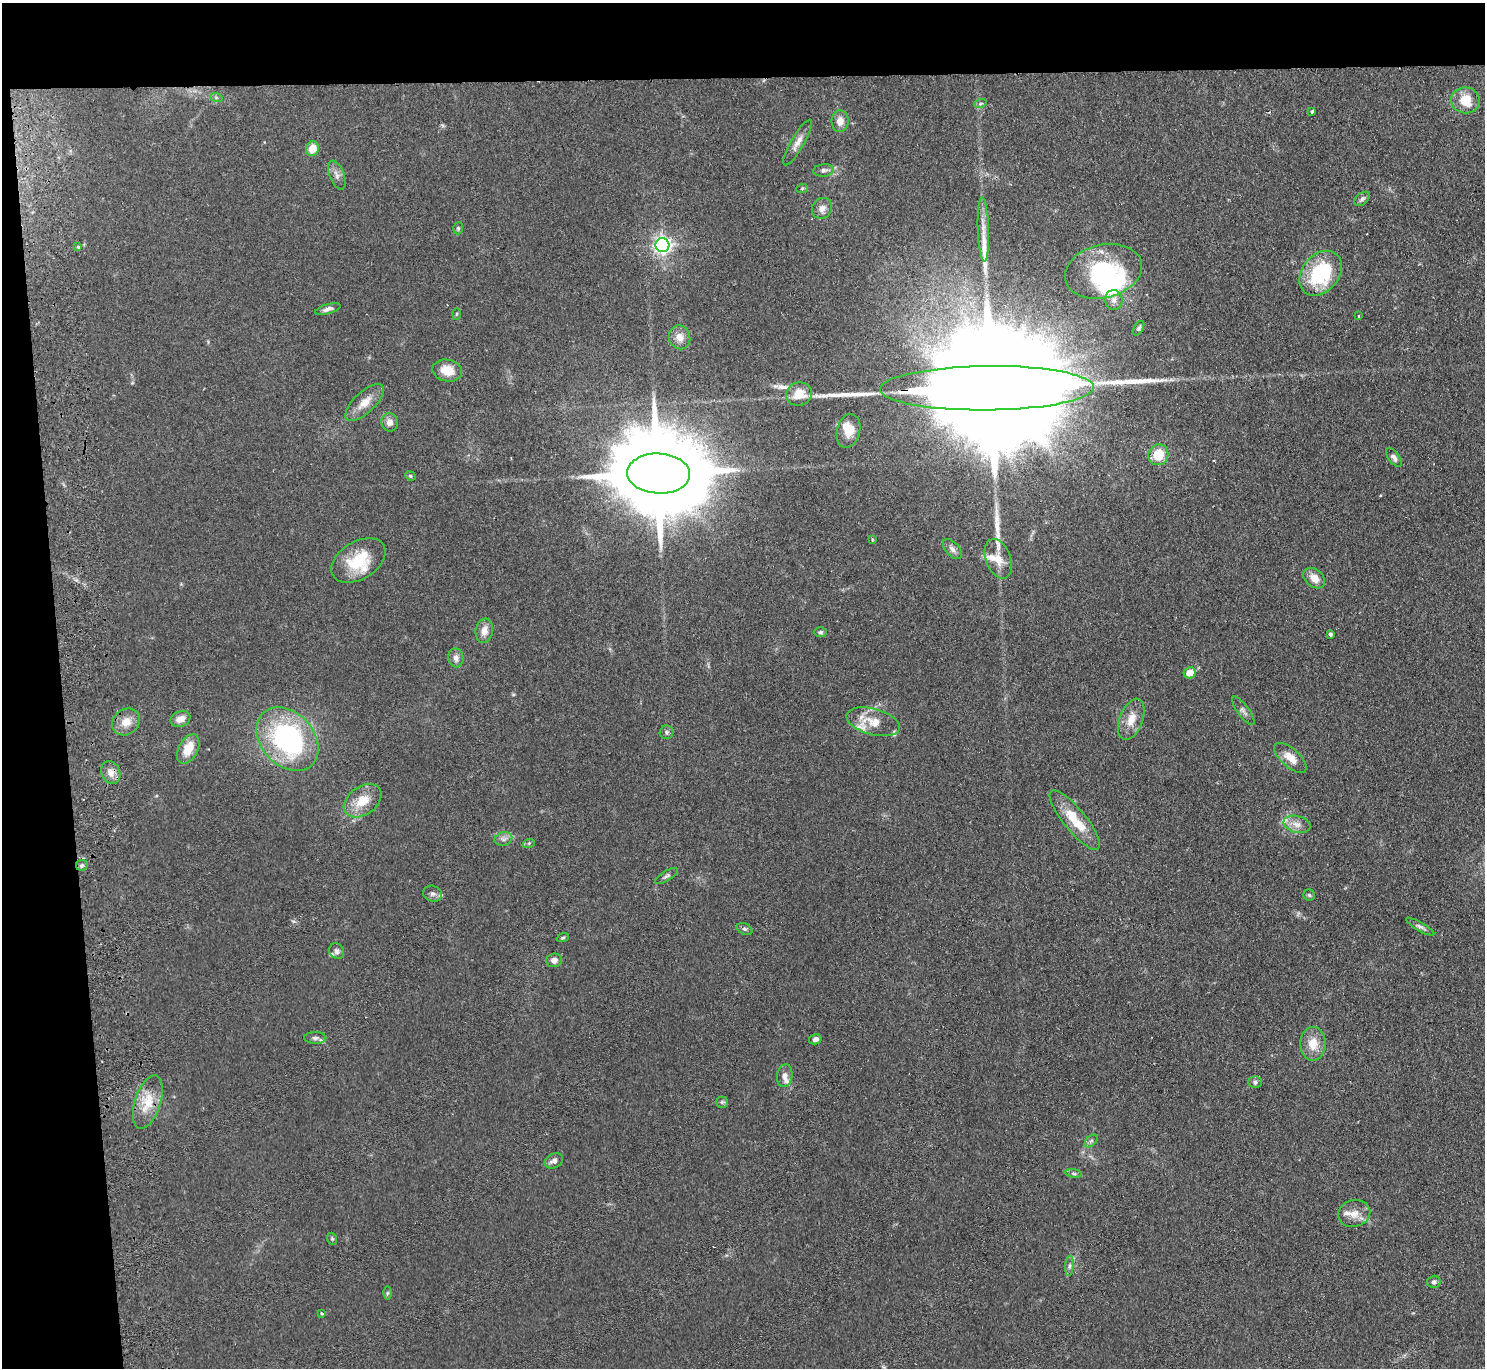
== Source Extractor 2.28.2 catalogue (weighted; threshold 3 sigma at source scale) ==
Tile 1 of 3 x 3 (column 1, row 1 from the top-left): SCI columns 56-1538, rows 2934-4299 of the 4560 x 4425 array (HDU 1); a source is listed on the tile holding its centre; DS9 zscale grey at full resolution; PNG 1487 x 1370 px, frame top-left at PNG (2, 3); each listed source drawn as its Kron ellipse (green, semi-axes under 4 px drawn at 4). Shown black and unused: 10% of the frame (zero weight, under 2 of 3 exposures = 3% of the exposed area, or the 3 px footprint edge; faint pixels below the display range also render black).
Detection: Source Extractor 2.28.2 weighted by HDU 2 'WHT'; one run over the whole footprint, this tile lists its part. Background 0.155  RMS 0.011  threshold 0.0494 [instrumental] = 3 sigma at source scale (4.5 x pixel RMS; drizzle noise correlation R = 1.50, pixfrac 1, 0.05/0.05 arcsec/px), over >= 5 px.
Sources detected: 100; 4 inside a brighter object's white glare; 3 long thin detections or spike segments (spike, bleed or trail) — neither listed nor drawn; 9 inside a brighter listed object's ellipse — not listed separately; the other 84 listed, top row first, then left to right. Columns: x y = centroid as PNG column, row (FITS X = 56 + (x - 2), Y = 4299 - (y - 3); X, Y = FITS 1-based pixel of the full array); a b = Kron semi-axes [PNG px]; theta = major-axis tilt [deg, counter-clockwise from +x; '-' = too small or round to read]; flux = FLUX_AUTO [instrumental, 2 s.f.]
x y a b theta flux
216 97 6 4 -19 1.7
1465 100 14 13 - 26
980 104 6 4 19 1.7
1312 112 3 3 - 13
840 121 11 8 89 8.8
798 143 26 6 60 8.1
312 149 7 6 - 14
823 170 10 6 6 3.7
337 175 15 7 -69 5.7
802 189 6 4 20 1.3
1362 199 9 5 40 2.7
822 208 11 9 55 7.1
458 228 6 4 71 1.5
983 229 32 5 -88 13
662 245 7 7 - 350
78 247 3 3 - 2.3
1103 271 39 27 14 100
1321 273 25 18 50 79
1114 300 10 9 - 6.7
328 309 13 5 16 4.5
456 314 6 4 87 1.2
1358 315 3 3 - 3
1139 328 8 4 59 2.3
680 337 12 10 -68 11
447 371 15 11 -11 19
987 388 107 22 1 110000
799 394 13 11 16 20
365 402 24 10 43 15
389 422 9 8 - 6.7
848 431 17 11 75 16
1158 455 10 10 - 22
1394 457 11 5 -54 3.9
659 473 31 20 -3 23000
410 476 5 4 - 1.5
872 539 4 3 - 1.4
952 549 12 6 -49 4.7
998 559 21 12 -70 15
358 560 30 18 32 42
1314 578 12 8 -40 11
484 631 12 8 81 8.7
820 632 6 4 0 1.9
1330 634 4 3 - 2.3
456 658 9 7 -83 5.6
1190 673 6 5 - 12
1243 711 17 5 -53 4.2
180 719 10 7 22 9.9
1131 719 21 11 69 16
126 722 15 12 38 13
873 722 27 13 -15 20
667 732 7 7 - 2.6
287 739 36 26 -48 190
188 749 16 9 62 21
1290 758 20 9 -42 14
111 773 12 9 -67 7.7
363 801 21 14 35 23
1075 820 37 11 -51 33
1297 824 14 8 -14 8.4
503 839 9 6 14 4.1
529 843 6 4 18 1.4
82 865 6 5 - 2.2
666 876 12 5 32 2.9
433 894 9 8 - 4.3
1309 895 6 5 - 1.9
1420 927 16 4 -30 3.9
744 929 8 5 -26 2.3
563 938 6 4 19 1.5
337 951 8 7 - 3.3
554 960 8 7 - 5.8
315 1038 11 6 -1 3.6
815 1039 6 5 - 4.4
1313 1044 17 12 90 18
785 1076 11 7 80 6
1255 1082 6 6 - 2.7
148 1102 28 13 72 25
722 1102 6 5 - 2.1
1091 1141 8 4 44 2.3
554 1161 10 7 28 5
1074 1173 8 4 -9 2.1
1354 1213 16 13 15 12
332 1239 6 4 -69 1.5
1069 1266 10 4 85 2.9
1434 1282 7 6 - 3
387 1293 6 4 89 1.5
322 1313 3 3 - 4.8
Overlapping masked pixels (flux is a lower limit): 2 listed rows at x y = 987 388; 659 473